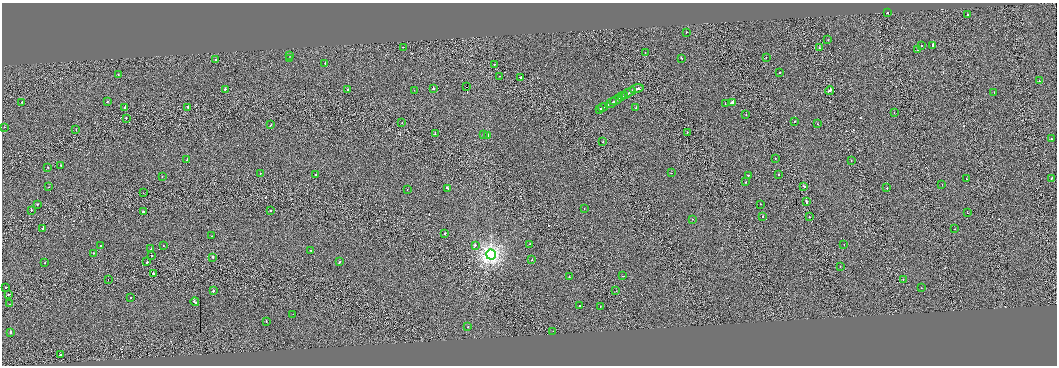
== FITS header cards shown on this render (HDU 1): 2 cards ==
NAXIS1  =                 2110
NAXIS2  =                  727

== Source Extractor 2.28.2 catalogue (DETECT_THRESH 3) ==
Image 2110 x 727 px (HDU 1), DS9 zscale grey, zoomed out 1/2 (1 PNG px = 2 x 2 image px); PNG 1059 x 368 px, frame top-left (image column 2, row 726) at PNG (2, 3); each listed source drawn as its Kron ellipse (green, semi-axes under 4 px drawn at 4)
Background 0.00949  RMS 0.41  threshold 1.24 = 3 sigma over >= 5 px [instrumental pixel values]
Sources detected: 153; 21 cannot appear on this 1/2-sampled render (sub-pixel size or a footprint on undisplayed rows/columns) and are neither listed nor drawn; the other 132 listed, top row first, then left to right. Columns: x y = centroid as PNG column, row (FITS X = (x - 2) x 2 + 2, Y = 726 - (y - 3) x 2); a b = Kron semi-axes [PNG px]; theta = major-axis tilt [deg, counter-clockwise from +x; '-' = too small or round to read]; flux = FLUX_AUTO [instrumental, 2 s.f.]
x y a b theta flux
887 12 2 2 - 460
968 15 2 2 - 1200
686 32 2 2 - 240
828 40 2 2 - 160
921 45 2 2 - 520
933 45 4 2 - 1500
403 47 2 2 - 100
819 48 2 1 - 490
918 50 2 2 - 240
645 52 2 2 - 230
289 55 2 2 - 120
681 58 2 2 - 230
766 58 2 2 - 150
290 59 2 2 - 150
215 60 2 2 - 190
325 63 2 2 - 150
495 64 2 1 - 220
780 73 2 2 - 230
118 75 2 1 - 73
499 76 2 1 - 120
521 77 2 2 - 1200
1039 81 2 2 - 90
467 87 2 1 - 75000
225 89 2 2 - 330
348 89 2 1 - 330
433 89 2 2 - 1000
637 89 7 2 15 2600
414 90 2 1 - 60
830 91 4 2 - 1100
994 92 2 1 - 38
628 93 9 2 29 2900
624 95 3 1 - 1000
622 97 3 2 - 930
616 100 7 1 31 2100
22 102 2 2 - 400
107 102 2 2 - 170
611 103 6 2 31 1800
732 103 4 2 - 1500
725 104 2 2 - 250
125 107 2 2 - 320
188 107 2 2 - 450
603 107 5 2 - 1000
636 108 2 2 - 160
599 109 2 2 - 560
894 113 2 1 - 160
746 115 2 1 - 240
126 118 2 1 - 300
794 121 2 1 - 280
402 123 2 2 - 100
817 124 2 2 - 340
271 125 2 2 - 300
4 127 2 1 - 85
76 130 2 2 - 190
687 133 2 1 - 120
435 134 2 1 - 300
483 134 2 1 - 300
488 135 2 2 - 230
1051 139 2 1 - 320
603 141 2 2 - 190
775 158 2 2 - 180
187 160 2 2 - 250
851 161 2 1 - 160
61 165 2 1 - 190
48 167 2 2 - 220
260 173 2 2 - 300
671 173 2 1 - 92
316 175 2 2 - 790
748 175 2 1 - 260
778 175 2 2 - 240
162 177 2 1 - 120
1052 178 2 2 - 520
966 179 2 2 - 180
746 182 2 2 - 190
942 184 2 2 - 78
804 186 3 2 - 570
49 187 2 1 - 50
448 188 3 2 - 670
887 188 2 2 - 390
407 190 2 1 - 100
143 193 2 1 - 77
806 202 3 1 - 1300
37 204 2 2 - 250
760 204 2 1 - 150
584 209 2 1 - 86
31 210 2 2 - 250
270 210 2 2 - 150
143 212 2 2 - 740
967 213 2 1 - 89
763 216 2 2 - 170
809 216 2 1 - 190
692 219 2 1 - 180
43 228 2 2 - 660
955 229 2 2 - 140
445 233 2 2 - 660
212 236 2 2 - 200
530 244 2 2 - 380
475 245 2 2 - 570
844 245 2 2 - 160
101 246 2 2 - 530
163 246 2 1 - 89
151 249 2 2 - 460
311 250 2 2 - 270
93 253 2 2 - 150
151 255 2 2 - 290
491 255 5 4 - 22000
213 257 2 2 - 1300
532 260 2 2 - 160
147 262 2 2 - 590
340 262 2 2 - 500
45 263 2 2 - 87
840 266 2 1 - 140
153 273 2 2 - 1900
623 276 2 1 - 230
569 277 2 2 - 250
108 279 2 1 - 83
903 279 2 1 - 61
6 287 2 2 - 380
921 288 2 1 - 62
213 291 2 2 - 580
616 291 2 1 - 150
9 294 2 2 - 650
130 298 2 2 - 140
195 302 4 2 - 1000
10 304 2 2 - 180
580 306 2 2 - 190
600 307 2 1 - 85
293 314 2 1 - 310
266 321 2 2 - 180
468 327 2 2 - 120
553 331 2 1 - 240
10 332 2 2 - 510
60 355 2 2 - 520
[21 sub-pixel or undisplayed-footprint detections neither listed nor drawn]